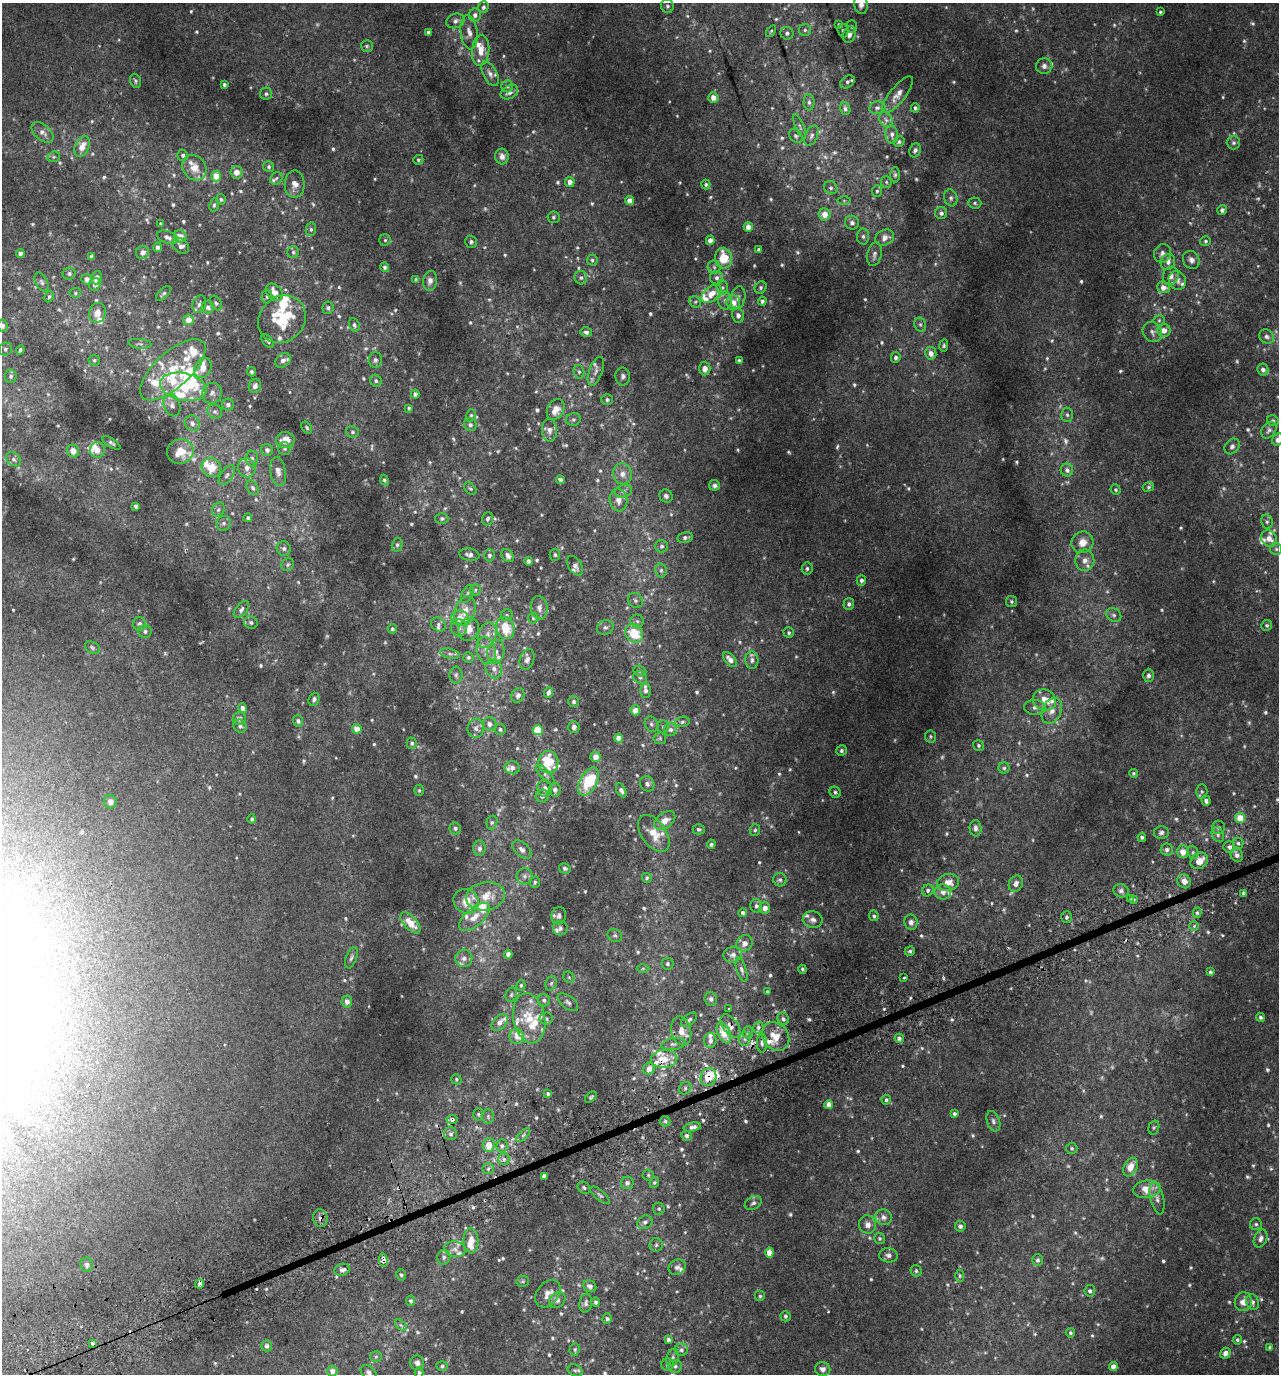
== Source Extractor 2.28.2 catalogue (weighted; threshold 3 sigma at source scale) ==
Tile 7 of 4 x 4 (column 3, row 2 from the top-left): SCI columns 2732-4008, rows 2793-4164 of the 5407 x 5580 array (HDU 1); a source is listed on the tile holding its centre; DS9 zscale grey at full resolution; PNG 1281 x 1376 px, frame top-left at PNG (2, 3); each listed source drawn as its Kron ellipse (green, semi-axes under 4 px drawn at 4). Shown black and unused: <1% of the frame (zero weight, under 2 of 3 exposures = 3% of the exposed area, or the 3 px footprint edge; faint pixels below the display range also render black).
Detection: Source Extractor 2.28.2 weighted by HDU 2 'WHT'; one run over the whole footprint, this tile lists its part. Background 0.0208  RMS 0.0078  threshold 0.0349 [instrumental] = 3 sigma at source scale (4.5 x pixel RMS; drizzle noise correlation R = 1.50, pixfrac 1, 0.0396/0.0396 arcsec/px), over >= 5 px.
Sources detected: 889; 46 too faint to see at this stretch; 1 inside a brighter object's white glare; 13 cosmic-ray / hot-pixel residue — neither listed nor drawn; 75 inside a brighter listed object's ellipse — not listed separately; of the other 754, all 500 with FLUX_AUTO >= 1.18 (the completeness limit of this list) listed and drawn (254 fainter detections not listed), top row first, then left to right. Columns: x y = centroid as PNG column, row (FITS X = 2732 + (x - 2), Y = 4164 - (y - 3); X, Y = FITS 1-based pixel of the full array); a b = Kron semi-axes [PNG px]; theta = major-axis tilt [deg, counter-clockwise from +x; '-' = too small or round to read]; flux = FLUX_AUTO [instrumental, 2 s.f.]
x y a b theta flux
861 4 10 6 -81 4.4
667 6 7 6 - 1.8
483 7 6 5 - 2
1160 12 4 3 - 1.3
475 15 6 6 - 3.1
455 21 9 7 21 3.3
839 25 4 4 - 1.3
852 27 6 5 - 1.5
805 30 6 6 - 1.7
843 30 7 5 -86 1.7
771 31 7 4 55 1.2
428 32 4 3 - 1.8
469 32 17 8 -82 6.1
787 33 6 6 - 2.4
849 34 8 6 72 5.1
367 46 6 6 - 1.5
481 50 16 8 84 11
1044 66 8 8 - 3.4
490 74 13 7 -62 4.3
135 81 7 5 -70 1.4
847 82 8 5 36 1.9
224 85 4 3 - 1.8
507 86 6 6 - 2.2
509 92 9 6 27 3.9
266 94 6 6 - 1.7
898 95 22 8 51 6.8
713 98 5 5 - 5.2
809 102 8 5 -89 1.8
877 108 8 6 9 2.3
915 108 5 4 - 1.6
845 109 6 5 - 2.1
886 120 8 6 -61 2.7
800 126 13 4 -67 1.8
42 132 13 7 -40 4.8
892 134 9 6 -82 3
796 136 8 6 -50 1.8
812 136 11 6 64 2.8
899 142 6 5 - 1.4
1233 143 7 6 - 2
82 147 11 7 65 8.8
915 150 7 5 67 2.1
183 155 5 5 - 1.8
502 156 8 6 -77 4.5
54 157 6 5 - 1.3
418 160 5 4 - 1.2
269 167 6 5 - 1.7
194 168 13 11 -55 9.8
236 172 6 6 - 6
895 175 7 5 89 1.5
216 176 5 5 - 12
276 178 7 5 43 1.5
570 182 5 4 - 5
886 182 5 5 - 1.4
295 184 13 10 89 6.5
706 184 5 4 - 1.5
831 188 7 6 - 2
877 191 6 5 - 1.5
951 198 8 6 -72 2.4
221 199 5 5 - 1.3
629 200 4 4 - 5.6
844 200 6 4 -1 1.3
975 203 6 5 - 1.5
214 205 7 4 79 1.4
1222 210 5 5 - 2.6
941 213 6 6 - 2.5
825 214 6 6 - 8.4
553 217 6 6 - 1.4
852 223 7 7 - 3.2
161 224 4 4 - 1.3
748 227 5 4 - 8
311 229 7 5 79 1.5
180 236 6 6 - 5.9
863 236 8 6 -89 2.2
167 237 11 6 -20 3.4
885 238 10 7 27 5.8
385 240 6 5 - 1.3
710 240 4 4 - 4.8
1205 241 5 5 - 1.5
471 242 6 6 - 1.9
181 246 9 6 -40 3.6
157 247 4 4 - 3
759 250 4 3 - 1.9
142 252 7 6 - 4.5
293 252 6 6 - 1.5
1162 253 9 8 - 3.8
20 254 4 4 - 3
874 254 12 7 77 3.3
91 256 4 4 - 2.5
724 258 10 8 -81 20
592 260 5 5 - 1.5
1191 260 9 8 - 3.8
1168 262 8 7 - 3.4
385 267 5 4 - 1.9
714 267 6 6 - 2
69 274 6 6 - 1.8
1171 276 9 7 71 5
96 278 7 5 70 5.2
581 278 7 6 - 2
717 278 6 6 - 2.6
87 279 5 5 - 4.6
416 280 4 4 - 2.6
1177 280 10 8 -65 4.6
430 281 10 7 81 4.1
42 282 10 6 -63 2.1
95 284 6 5 - 3.8
761 287 6 5 - 1.8
1163 287 6 6 - 6.1
722 288 7 6 - 1.8
274 292 9 7 -45 7.4
75 293 6 5 - 1.3
163 294 9 5 43 1.7
711 294 11 7 39 9.3
267 296 7 5 88 1.5
49 297 6 4 63 1.3
738 298 11 7 80 3.8
725 300 9 7 -89 3.2
762 301 4 4 - 1.9
695 302 6 5 - 1.4
216 303 8 5 -60 1.6
733 303 7 6 - 7.7
199 304 9 6 71 3
208 307 6 6 - 2.9
328 308 6 5 - 1.5
97 313 10 8 75 6.5
738 315 7 6 - 3.3
282 319 25 22 46 35
188 320 5 5 - 9.6
1159 320 5 5 - 1.3
354 325 7 5 -66 1.8
920 325 7 5 -68 1.8
3 326 6 5 - 1.7
1164 330 6 6 - 6.4
586 332 6 4 -15 2.2
1152 332 10 9 - 3.6
1267 336 8 6 -39 2.6
268 341 8 5 -53 1.4
140 344 12 5 -5 1.9
944 345 6 4 81 1.2
5 349 7 6 - 1.9
20 350 5 3 - 1.5
931 353 6 5 - 4.7
896 357 5 5 - 2
94 360 6 5 - 1.6
283 360 8 6 38 4.3
375 360 8 6 88 2.3
739 360 4 3 - 1.4
203 368 10 8 58 6.7
705 368 7 5 86 4.6
173 370 41 18 42 36
1263 370 6 5 - 3
596 371 15 6 70 4
251 372 5 4 - 1.6
579 372 7 5 -75 1.5
11 376 7 6 - 2.2
623 376 9 7 -89 2.6
376 381 6 5 - 1.8
255 386 7 6 - 4
183 387 24 13 -12 24
212 393 10 9 - 3.8
415 394 4 4 - 2.4
607 400 6 5 - 1.8
172 405 11 8 -71 3.8
228 405 6 6 - 2.9
409 408 4 4 - 1.2
556 410 11 8 62 8.8
215 412 8 7 - 2.3
471 415 6 5 - 1.5
1067 415 7 6 - 2
573 419 7 6 - 1.8
1273 421 6 5 - 1.7
192 423 8 7 - 3.9
470 425 6 6 - 2.2
307 428 6 4 -52 1.3
549 430 11 7 -87 4.4
1269 430 9 6 52 2.3
353 432 6 6 - 1.6
285 440 9 8 - 11
1278 440 6 5 - 3.8
111 443 10 4 -32 1.8
1232 446 8 6 50 2.7
285 448 6 6 - 1.7
97 450 8 7 - 5.7
267 450 6 6 - 2.9
73 451 6 6 - 6.2
180 451 13 12 - 14
252 458 8 6 -87 2.3
14 459 8 6 -41 2.3
211 468 10 9 - 15
247 468 9 8 - 4.8
1067 470 6 6 - 3.1
278 472 14 7 -80 4.6
622 474 10 9 - 5.6
227 475 11 6 55 2.7
384 480 5 4 - 1.6
560 480 4 4 - 1.8
714 485 5 5 - 2.9
1148 487 6 4 17 1.2
253 488 8 5 -57 1.9
470 489 7 5 -45 1.4
1116 490 5 5 - 1.2
624 491 9 6 16 2.6
666 496 7 6 - 2.2
618 500 11 8 -81 5.9
136 506 4 4 - 2.4
218 510 7 6 - 2.1
248 518 4 4 - 1.9
442 518 6 5 - 1.9
488 519 6 5 - 1.8
1267 522 7 5 -78 1.8
224 523 8 7 - 2.4
685 538 8 5 11 2
1269 539 9 7 -45 6.2
1082 542 11 10 - 7.8
397 545 7 5 76 1.6
662 546 6 6 - 1.8
284 549 7 7 - 2.6
1276 549 6 6 - 1.7
469 555 10 6 -11 2.9
489 555 6 5 - 1.9
508 555 7 5 -56 3.2
555 555 6 5 - 1.6
1085 560 11 9 87 5.2
528 561 4 4 - 2.5
288 564 7 6 - 1.9
575 566 11 6 -56 3.2
807 568 6 5 - 1.8
661 570 7 5 -77 1.8
861 580 5 4 - 2.1
475 590 6 5 - 1.4
467 594 9 5 64 1.9
635 600 8 7 - 2.2
1011 601 5 5 - 1.3
849 604 6 5 - 2.4
539 608 12 8 -86 4.6
241 610 10 5 51 2.6
465 611 15 10 73 9.7
507 615 6 5 - 1.5
1114 615 8 6 -33 2.2
460 618 8 7 - 11
533 618 5 5 - 1.4
637 621 6 6 - 2
251 622 7 6 - 2
139 624 7 6 - 2.9
438 624 8 6 -42 2.4
1267 625 5 5 - 1.4
605 627 8 7 - 2.5
459 628 9 8 - 3.6
505 628 11 9 -73 21
392 629 5 5 - 1.5
469 629 12 10 66 8.8
145 631 6 6 - 2.4
634 633 10 8 -45 24
789 633 5 5 - 1.4
487 635 13 9 72 7.6
92 648 8 5 -32 1.7
486 650 14 9 -76 7.6
496 652 12 8 75 5.6
450 654 10 5 -12 2.4
468 657 5 5 - 1.5
527 659 10 7 73 3.6
730 660 9 5 -48 5.3
752 660 8 6 -85 2.9
494 669 10 8 -67 4.2
640 671 7 5 -21 1.3
456 675 8 6 90 2.2
1148 675 6 5 - 2.1
640 677 7 6 - 2.2
645 691 7 5 -89 2.7
549 693 5 4 - 3.1
518 695 7 6 - 3
314 699 7 5 68 1.9
1044 700 12 10 -25 12
574 702 5 5 - 1.8
1035 707 11 7 -2 3.5
243 708 5 4 - 4.1
635 710 5 5 - 7.7
1052 711 13 9 66 6.9
239 719 6 6 - 3.8
298 721 5 5 - 2.3
682 722 7 5 11 1.8
489 724 7 6 - 3.3
651 724 8 6 -64 1.9
240 726 7 6 - 2.3
574 727 6 5 - 2.4
663 727 6 5 - 1.5
476 728 9 8 - 3.8
357 729 5 4 - 9.6
500 729 5 5 - 1.9
538 730 5 5 - 32
670 730 6 6 - 2.6
930 736 6 5 - 1.2
619 738 4 4 - 6.5
660 738 6 5 - 1.4
412 743 6 5 - 1.7
978 745 6 5 - 1.4
842 751 5 5 - 1.4
596 757 5 5 - 7.4
548 762 11 10 - 26
512 768 7 6 - 3.9
1004 768 5 5 - 1.4
1133 773 4 4 - 1.2
545 775 13 5 -47 2.5
589 781 15 8 60 37
647 784 8 7 - 2.5
545 788 8 7 - 3.2
419 790 5 4 - 1.2
555 790 7 5 -83 3.1
621 790 7 4 -62 2.7
835 792 6 5 - 1.5
1202 792 7 5 -90 1.5
542 796 6 6 - 3.2
1206 801 5 4 - 2.3
110 802 7 6 - 3.1
1240 818 5 5 - 14
252 819 4 4 - 1.3
665 821 12 7 38 8.1
492 822 7 5 72 1.6
1218 827 7 6 - 2.3
455 828 6 5 - 1.6
976 828 8 6 -86 2.8
699 829 6 5 - 1.5
755 830 6 5 - 1.4
1161 832 7 6 - 2.2
654 833 21 12 -55 13
1218 834 8 5 -62 2.4
1142 837 4 3 - 1.4
1238 843 5 5 - 1.8
711 844 5 4 - 1.8
1229 847 6 6 - 2.5
479 848 8 6 90 3
1167 849 6 6 - 2.7
522 850 11 6 -43 3.6
1183 852 6 6 - 8.2
1193 852 7 5 -71 1.7
1237 855 7 6 - 3.4
1199 861 9 7 36 9.1
565 868 6 5 - 1.8
524 876 8 8 - 2.8
647 878 5 4 - 1.2
780 880 7 6 - 2.1
1184 881 7 6 - 4.3
535 882 6 5 - 1.4
948 882 11 8 12 7.5
1016 884 8 6 65 3.9
928 890 6 5 - 2
1121 891 8 6 -26 2.6
943 892 8 7 - 4.4
1244 893 4 4 - 2.9
485 896 19 14 9 16
1130 898 3 3 - 2.2
1134 899 3 3 - 3.7
466 901 13 12 - 14
756 906 7 6 - 2.2
765 908 6 5 - 4.8
743 913 4 4 - 2
1197 913 5 4 - 1.3
559 916 8 7 - 2.9
874 916 5 4 - 1.4
474 917 19 9 41 9.2
1067 917 6 5 - 1.8
813 920 10 8 -11 3.6
911 922 7 6 - 3.1
410 923 13 6 -47 12
1194 926 5 5 - 1.3
560 928 7 7 - 2.1
615 935 7 6 - 1.6
745 943 8 7 - 4.4
910 951 5 4 - 1.6
508 954 4 4 - 5.1
733 955 9 8 - 3.6
351 958 11 5 69 2.1
464 958 8 8 - 4.1
667 964 6 6 - 1.7
643 969 6 4 1 1.2
802 969 4 3 - 1.2
742 970 12 5 -73 2.3
1210 972 4 3 - 1.6
569 977 6 5 - 1.3
904 978 3 3 - 4.7
551 983 7 5 68 1.9
521 985 5 4 - 1.2
767 992 3 3 - 1.2
511 995 7 5 74 1.7
711 999 7 6 - 2.5
544 1000 6 6 - 2.1
347 1002 6 5 - 3.8
568 1002 12 6 -38 2.5
729 1008 3 3 - 1.3
1260 1017 4 4 - 1.8
529 1018 25 16 -79 20
546 1019 6 6 - 1.7
783 1019 6 5 - 2.1
689 1020 9 5 38 2.1
500 1022 10 6 49 4.6
730 1026 13 7 -53 5
758 1027 6 5 - 1.7
681 1031 14 10 -77 8.4
748 1032 6 5 - 1.8
724 1033 11 6 -65 16
775 1036 15 12 -52 12
516 1037 8 7 - 3.5
899 1038 5 4 - 1.9
745 1039 7 5 71 2.1
710 1040 7 6 - 3.7
762 1043 9 5 90 2.9
674 1044 12 6 9 2.9
664 1059 13 9 2 12
649 1069 6 5 - 6.1
708 1077 9 7 69 16
456 1079 5 5 - 1.2
685 1088 7 5 49 2
548 1094 4 4 - 1.5
591 1097 7 3 46 1.2
886 1100 5 4 - 1.5
829 1105 4 4 - 5.9
478 1114 6 5 - 1.7
954 1114 4 4 - 1.8
488 1116 7 5 -89 1.8
452 1119 5 4 - 6.3
665 1121 5 5 - 1.5
993 1121 10 6 -70 3
692 1127 9 4 12 3.3
1154 1127 7 5 73 1.3
451 1134 6 6 - 2.1
523 1135 9 3 45 1.5
687 1136 5 5 - 1.6
489 1145 7 6 - 10
502 1146 6 5 - 2.3
1072 1148 6 5 - 1.5
504 1159 6 5 - 2.2
1130 1167 10 6 65 9.4
488 1169 6 5 - 1.6
648 1175 5 5 - 1.3
544 1176 4 4 - 3.3
654 1182 5 4 - 1.2
627 1183 6 6 - 2.5
584 1188 7 5 -41 1.5
1147 1189 14 9 8 12
600 1195 12 5 -41 1.8
1157 1198 16 6 -77 4.3
753 1203 9 6 28 2.5
659 1209 6 5 - 1.3
883 1217 8 7 - 3.6
320 1218 9 7 -77 3.2
645 1222 8 6 26 2.1
1256 1224 6 6 - 1.6
868 1225 9 8 - 4.3
960 1226 5 5 - 2.4
880 1238 5 5 - 1.4
1261 1239 9 6 66 3.7
471 1241 12 7 -88 8.7
656 1245 6 6 - 1.7
455 1249 11 7 -12 3.8
769 1253 5 4 - 7.7
888 1255 9 7 -7 3.1
444 1257 7 6 - 2.3
383 1260 7 4 -81 9.4
1038 1260 6 5 - 1.9
87 1265 7 6 - 2.3
677 1267 9 7 30 2.9
342 1270 8 6 15 3.1
916 1271 6 5 - 1.5
401 1275 6 4 -73 1.4
960 1276 6 4 89 1.3
523 1281 6 5 - 1.3
199 1284 4 4 - 8.9
590 1286 7 5 -32 3.5
1090 1291 6 5 - 2.4
548 1294 15 11 52 7.2
760 1296 5 5 - 1.2
557 1300 9 7 45 3.4
411 1301 5 4 - 2
596 1302 5 4 - 1.9
1243 1302 9 8 - 6.8
1253 1302 8 6 -72 2.7
586 1303 9 6 80 2.4
785 1316 5 5 - 1.6
607 1319 5 4 - 1.8
401 1325 7 4 -44 1.5
1070 1333 5 5 - 1.6
668 1340 4 4 - 2.6
1237 1340 5 4 - 1.5
93 1343 3 3 - 4.4
267 1346 5 5 - 2.9
1270 1347 4 4 - 1.5
575 1349 6 5 - 1.5
681 1350 6 6 - 2.2
1225 1353 6 5 - 3.4
376 1357 6 5 - 1.5
673 1357 9 6 69 2.3
417 1363 7 7 - 3
668 1364 6 6 - 2.2
442 1366 5 5 - 1.3
675 1366 7 6 - 2.3
1113 1367 4 4 - 5.9
823 1369 7 7 - 3.8
575 1370 8 5 -25 1.7
332 1371 5 5 - 4.6
369 1372 8 6 -34 2.4
419 1372 5 4 - 1.2
Overlapping masked pixels (flux is a lower limit): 9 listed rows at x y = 730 1026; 664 1059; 708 1077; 452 1119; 544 1176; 320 1218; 383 1260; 199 1284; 93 1343
Isophote crosses this tile's border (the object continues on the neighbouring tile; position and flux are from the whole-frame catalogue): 4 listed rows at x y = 861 4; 667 6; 3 326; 1278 440